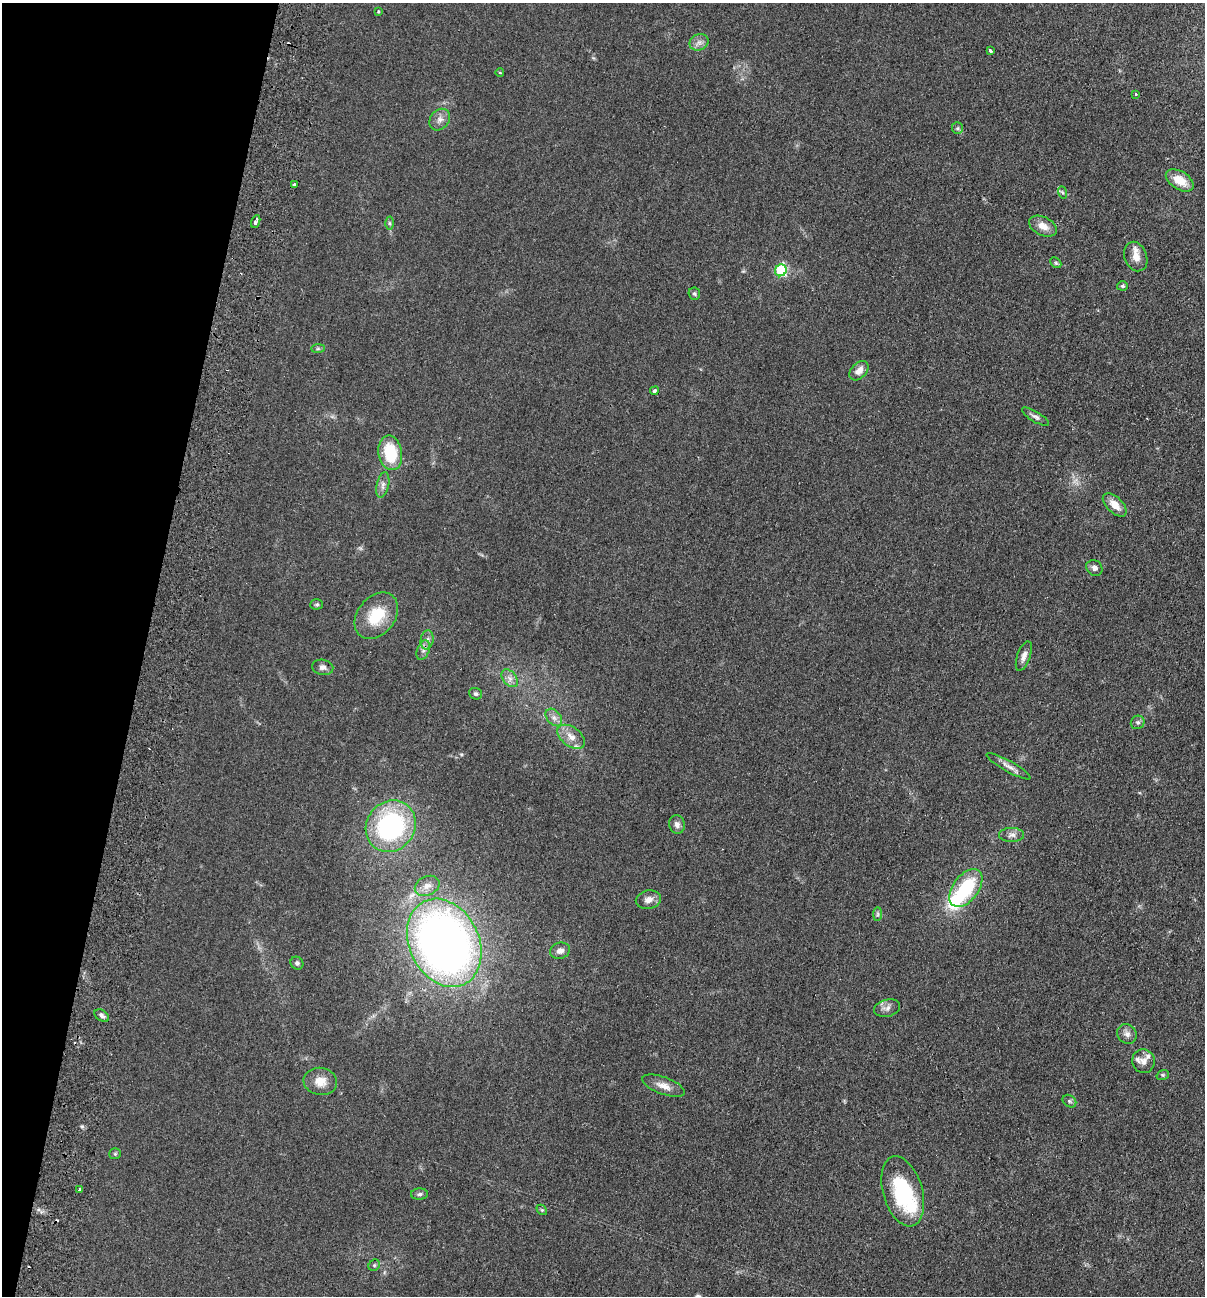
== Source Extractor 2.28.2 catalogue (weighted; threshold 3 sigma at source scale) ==
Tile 9 of 4 x 4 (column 1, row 3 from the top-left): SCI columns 310-1512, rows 1313-2606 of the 5308 x 5212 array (HDU 1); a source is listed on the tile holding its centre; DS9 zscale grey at full resolution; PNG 1207 x 1298 px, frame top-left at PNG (2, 3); each listed source drawn as its Kron ellipse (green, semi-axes under 4 px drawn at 4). Shown black and unused: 12% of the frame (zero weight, under 2 of 3 exposures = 3% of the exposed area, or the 3 px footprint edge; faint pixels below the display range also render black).
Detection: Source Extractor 2.28.2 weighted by HDU 2 'WHT'; one run over the whole footprint, this tile lists its part. Background 0.0596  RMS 0.0088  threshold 0.0398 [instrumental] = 3 sigma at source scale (4.5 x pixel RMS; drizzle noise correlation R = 1.50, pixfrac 1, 0.05/0.05 arcsec/px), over >= 5 px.
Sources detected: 71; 1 inside a brighter object's white glare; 4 cosmic-ray / hot-pixel residue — neither listed nor drawn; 4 inside a brighter listed object's ellipse — not listed separately; the other 62 listed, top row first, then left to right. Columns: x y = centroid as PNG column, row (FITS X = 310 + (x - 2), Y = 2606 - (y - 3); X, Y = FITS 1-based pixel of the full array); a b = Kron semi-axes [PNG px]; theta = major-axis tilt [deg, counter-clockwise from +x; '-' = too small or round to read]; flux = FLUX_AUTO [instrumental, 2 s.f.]
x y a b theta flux
378 11 3 3 - 1.1
699 42 10 8 23 4.2
990 51 3 3 - 4.3
500 72 4 3 - 0.86
1136 94 3 3 - 1.8
440 120 12 9 50 4.9
957 128 6 5 - 1.5
1180 180 15 9 -32 14
294 184 3 3 - 5.1
1062 192 6 4 -70 1.2
256 222 7 3 68 3.8
389 223 6 4 -89 1.4
1043 226 14 9 -25 8.2
1136 256 15 11 -69 8.9
1056 263 6 4 -44 1.4
781 270 6 5 - 91
1122 286 5 4 - 1.4
694 294 6 5 - 1.7
318 349 7 4 0 1.3
859 371 11 7 46 6.8
654 391 4 4 - 1.5
1035 417 15 5 -31 3
390 453 17 12 -80 33
383 485 13 6 78 3.9
1115 505 15 7 -44 9.4
1094 568 8 7 - 3.1
317 604 6 5 - 1.3
376 616 26 18 51 30
427 640 9 6 80 3.6
423 650 10 6 69 3.4
1024 656 15 6 70 4.7
323 667 11 7 -10 3.6
510 678 10 6 -50 4.3
475 694 7 5 -21 1.9
554 717 10 7 -49 4.2
1138 722 7 6 - 2.3
571 737 16 9 -36 8.4
1008 766 25 5 -29 5.4
677 824 9 7 -76 3.5
391 826 27 24 53 140
1012 835 12 7 0 4
427 886 13 9 25 6.4
966 888 22 13 53 49
648 900 13 9 13 5.4
878 914 7 4 90 1.8
444 943 46 35 -64 650
560 951 10 8 16 4.6
297 963 7 6 - 2
887 1008 13 8 13 4.7
102 1016 8 5 -34 2.6
1127 1034 10 9 - 4.5
1143 1061 12 11 - 5.6
1163 1075 6 5 - 1.2
320 1081 17 13 -9 11
664 1086 22 8 -21 8.1
1069 1101 7 5 -37 1.8
115 1154 6 5 - 1.3
80 1190 3 3 - 3.7
903 1191 36 19 -74 68
419 1194 8 5 3 2.1
542 1210 6 4 -43 1.1
374 1265 6 5 - 1.3
Unlisted compact peaks at least as high as the median listed source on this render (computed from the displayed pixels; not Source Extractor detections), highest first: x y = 82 1126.